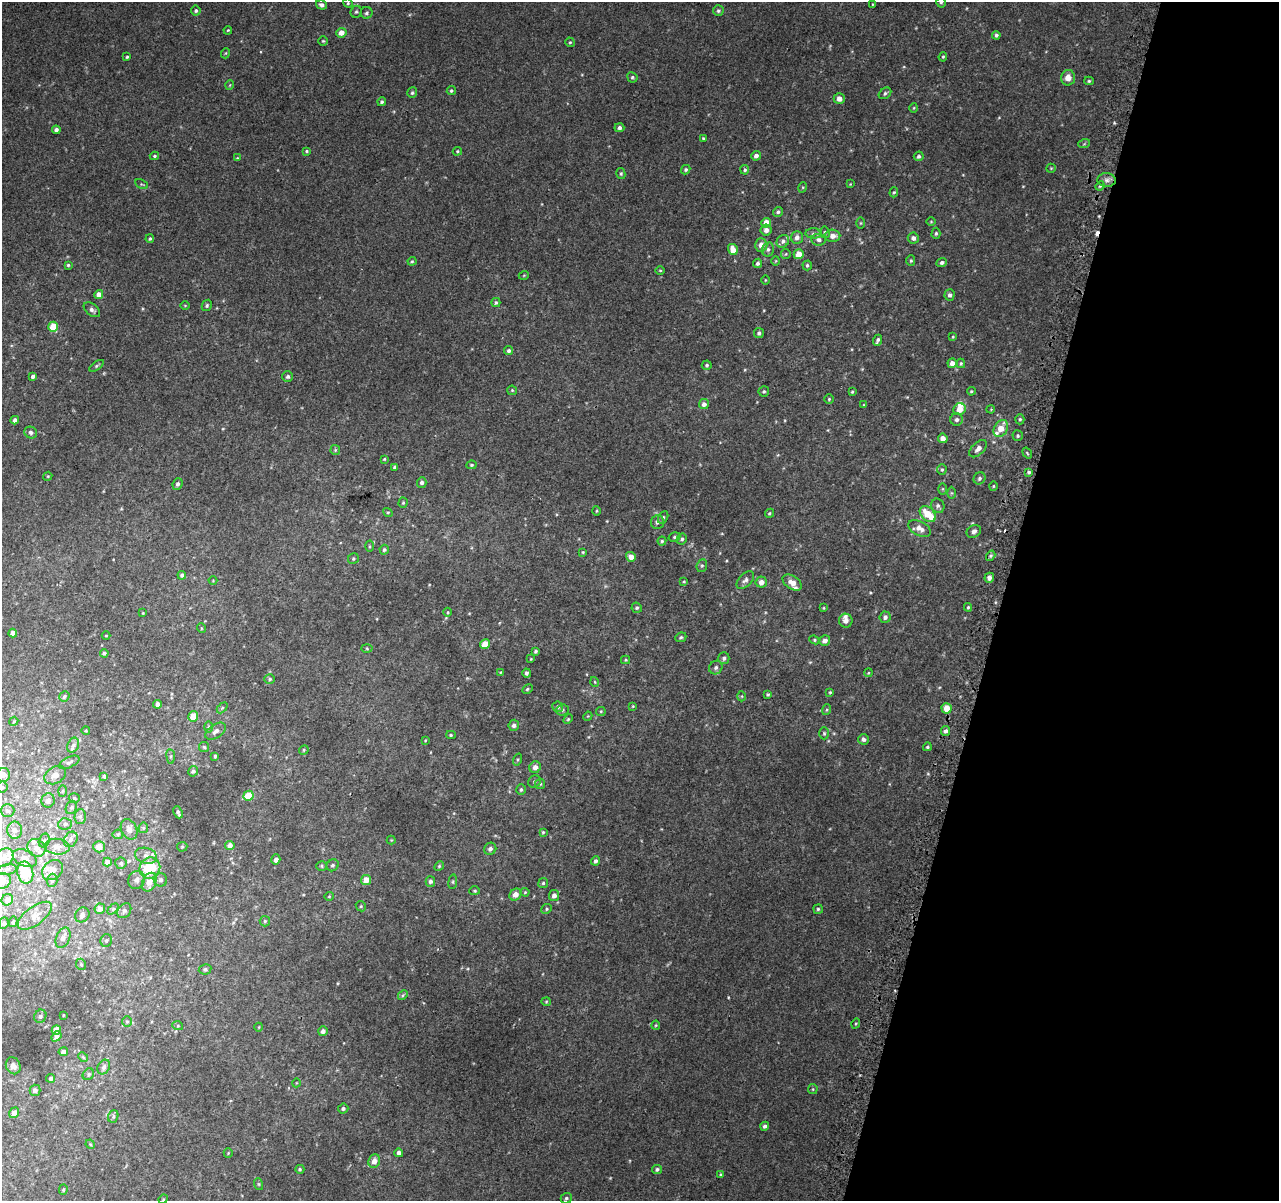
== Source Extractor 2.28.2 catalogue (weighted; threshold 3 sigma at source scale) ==
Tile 8 of 4 x 4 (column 4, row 2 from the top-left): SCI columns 3875-5151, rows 2663-3861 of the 5193 x 5391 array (HDU 1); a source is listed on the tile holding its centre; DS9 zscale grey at full resolution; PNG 1281 x 1203 px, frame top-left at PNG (2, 2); each listed source drawn as its Kron ellipse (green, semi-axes under 4 px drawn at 4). Shown black and unused: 22% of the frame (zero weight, under 2 of 3 exposures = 3% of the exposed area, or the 3 px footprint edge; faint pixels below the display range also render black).
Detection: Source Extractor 2.28.2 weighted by HDU 2 'WHT'; one run over the whole footprint, this tile lists its part. Background 0.00843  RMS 0.0068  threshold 0.0307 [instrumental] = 3 sigma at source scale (4.5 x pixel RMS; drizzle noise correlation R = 1.50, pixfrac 1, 0.0396/0.0396 arcsec/px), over >= 5 px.
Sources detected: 339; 2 too faint to see at this stretch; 2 cosmic-ray / hot-pixel residue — neither listed nor drawn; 13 inside a brighter listed object's ellipse — not listed separately; the other 322 listed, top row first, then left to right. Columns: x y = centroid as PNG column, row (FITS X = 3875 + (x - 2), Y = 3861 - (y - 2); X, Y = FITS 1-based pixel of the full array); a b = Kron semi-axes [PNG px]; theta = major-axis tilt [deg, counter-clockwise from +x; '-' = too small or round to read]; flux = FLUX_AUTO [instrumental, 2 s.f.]
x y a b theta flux
941 2 5 4 - 1
348 3 5 4 - 0.82
872 4 4 3 - 0.51
322 5 5 4 - 1.9
196 11 5 4 - 1.2
718 11 5 5 - 1.3
356 12 6 5 - 1.1
366 13 6 6 - 1.4
228 30 4 3 - 0.59
341 33 5 5 - 5.1
996 35 4 4 - 1.5
323 41 4 4 - 0.75
570 42 5 4 - 0.84
226 53 5 3 - 0.55
127 57 4 3 - 0.81
943 57 5 4 - 0.76
632 77 5 5 - 1
1068 78 8 7 - 4.6
1089 81 5 4 - 0.83
230 85 5 3 - 0.46
451 91 5 4 - 1
412 93 5 5 - 1.1
885 93 7 5 40 1.3
839 99 5 5 - 3.8
382 102 4 4 - 1.3
914 108 4 4 - 0.64
619 128 5 4 - 1.7
56 130 4 4 - 2.2
703 138 3 3 - 0.67
1084 144 6 3 19 0.8
307 151 3 3 - 0.74
457 151 5 4 - 0.77
154 156 5 4 - 0.89
756 156 5 4 - 2.5
919 156 5 4 - 1.3
237 158 4 3 - 0.57
1051 168 5 4 - 0.76
686 170 5 4 - 1.3
745 170 5 4 - 1
621 174 5 4 - 0.89
1107 180 9 7 -1 2.9
141 184 7 4 -26 0.76
850 184 3 3 - 0.46
1100 186 4 4 - 0.82
803 187 5 3 - 0.58
894 192 5 4 - 0.85
778 212 5 4 - 1.3
931 222 5 3 - 0.53
766 223 5 5 - 8.4
861 223 5 3 - 0.62
766 230 5 5 - 3
825 232 6 5 - 1.2
813 233 8 5 -3 1.5
936 233 5 4 - 1.1
833 236 7 6 - 4
797 237 6 6 - 3.1
913 238 5 5 - 2.6
150 239 4 4 - 0.9
818 240 7 6 - 1.9
783 241 7 6 - 1.9
761 245 6 6 - 4.1
733 249 5 5 - 6.6
768 249 7 5 75 1.7
786 254 5 4 - 0.71
799 254 5 5 - 8.8
412 261 4 4 - 0.78
776 261 5 3 - 0.53
911 261 5 4 - 0.89
758 263 5 4 - 1.5
942 263 5 4 - 1.6
68 265 4 4 - 0.82
807 265 5 4 - 1.2
660 270 5 3 - 0.62
524 275 5 3 - 0.54
765 280 4 3 - 0.43
99 294 5 4 - 4.1
950 295 5 5 - 1.9
496 303 4 4 - 1.2
185 305 4 3 - 0.48
207 305 6 4 61 1.1
92 310 9 5 -39 2.3
53 327 5 5 - 12
759 333 5 5 - 1.4
953 337 4 3 - 0.6
878 340 5 3 - 1.5
509 351 4 4 - 1.5
952 363 5 4 - 3.6
961 363 5 3 - 0.79
707 365 5 5 - 1.2
97 366 8 4 37 1
33 376 4 3 - 1.7
288 377 5 5 - 1.7
512 390 5 4 - 0.71
764 391 5 5 - 1.1
971 391 4 3 - 0.72
852 392 4 3 - 0.69
829 399 4 4 - 0.78
704 404 5 5 - 2.8
863 405 4 2 - 0.44
960 409 6 5 - 6.6
991 409 4 3 - 0.54
1020 419 5 4 - 0.95
15 420 4 4 - 2.1
957 420 6 6 - 2.1
1001 428 9 6 59 8.7
31 432 6 5 - 1.6
1018 436 5 5 - 1.1
943 438 5 5 - 3.8
978 449 11 6 43 3.6
335 450 5 5 - 0.87
1027 453 6 3 -54 0.7
384 459 4 3 - 0.63
471 465 5 4 - 0.91
395 467 4 3 - 1.2
942 470 5 4 - 1
1029 472 3 3 - 1.1
48 476 4 3 - 0.6
979 478 6 5 - 1.6
422 482 5 4 - 1.7
178 484 6 5 - 1.6
993 486 4 4 - 0.7
943 489 6 4 -90 0.79
951 493 6 4 -90 0.78
403 503 5 4 - 0.77
938 506 7 6 - 1.7
596 511 5 3 - 0.65
388 512 5 4 - 0.83
769 513 5 4 - 0.8
928 514 9 6 -46 13
663 517 7 4 63 1.2
657 522 7 6 - 2.1
920 528 12 7 -28 4.8
974 531 7 6 - 2.3
674 537 6 4 18 1.1
682 539 5 5 - 1.2
662 541 4 4 - 1
369 546 5 3 - 0.78
384 550 5 4 - 1.2
583 552 4 3 - 0.71
991 556 5 4 - 0.98
631 557 5 4 - 4
353 559 6 5 - 1.1
702 566 6 5 - 1.1
182 575 4 4 - 1.4
989 578 5 4 - 2.8
213 580 4 3 - 0.49
745 580 10 6 44 2.3
684 581 4 4 - 0.72
761 582 5 5 - 4.2
792 583 11 6 -34 5.1
968 607 4 3 - 0.81
637 608 5 5 - 1.3
824 608 4 3 - 0.47
448 612 4 3 - 0.61
143 613 3 3 - 0.46
885 617 5 5 - 2.1
846 621 7 6 - 2.9
201 628 5 3 - 0.52
13 633 4 4 - 2.7
106 636 4 3 - 0.46
681 637 6 4 24 1.1
814 640 5 4 - 0.81
825 641 5 5 - 2.9
485 644 5 4 - 9.8
367 649 5 3 - 0.66
536 651 3 3 - 1
104 653 4 4 - 1.4
724 658 6 5 - 1.6
531 659 3 3 - 0.47
626 660 4 4 - 0.66
716 668 7 6 - 1.9
501 672 4 3 - 0.41
527 673 4 3 - 1.4
868 673 4 3 - 0.58
270 679 5 4 - 1.1
595 682 5 3 - 0.61
527 689 5 4 - 0.96
830 692 4 4 - 0.71
768 694 4 3 - 0.71
742 696 5 3 - 0.6
64 697 5 4 - 1.3
158 704 4 4 - 2.2
633 706 4 3 - 0.5
558 707 5 5 - 1.4
222 708 6 4 45 0.79
947 708 5 5 - 7.3
563 710 6 5 - 1.1
826 710 5 3 - 0.7
601 711 5 4 - 0.73
193 716 5 5 - 9.7
588 716 4 3 - 0.53
568 719 5 3 - 0.7
14 721 5 3 - 0.64
514 725 5 5 - 2.5
209 727 6 4 90 0.99
86 731 4 3 - 0.51
216 731 11 6 37 3.1
946 731 5 4 - 1.8
824 733 6 5 - 1
451 735 5 4 - 0.78
863 739 5 5 - 1.7
425 740 4 3 - 0.51
73 745 8 5 68 1.8
204 747 5 5 - 0.95
927 747 4 3 - 0.94
304 750 5 4 - 0.83
171 756 7 4 -83 0.93
215 756 3 3 - 0.85
518 759 6 3 71 0.81
69 762 11 5 26 1.5
535 767 6 5 - 4.2
193 771 5 5 - 1.9
3 775 7 6 - 4.7
55 775 11 8 29 4.1
104 776 4 4 - 1.3
534 782 6 6 - 1.3
540 784 5 5 - 0.84
2 787 5 5 - 1
521 790 5 5 - 1.1
63 791 6 4 88 0.8
249 796 5 5 - 15
74 798 5 5 - 1.2
48 800 7 6 - 3.3
71 807 7 5 68 1.2
7 811 7 6 - 1.8
178 812 6 3 -65 1.4
80 817 7 5 88 1.5
65 824 7 5 3 1.5
143 828 5 5 - 0.94
129 829 10 8 -64 3.4
15 830 8 7 - 3.2
543 832 3 3 - 0.75
118 834 5 5 - 0.86
71 839 8 6 58 2.6
391 840 4 4 - 0.62
44 841 7 5 73 1.5
230 845 5 4 - 4
57 847 12 8 -5 3.8
99 847 6 5 - 4.4
182 847 5 5 - 0.76
36 848 10 8 -46 4
490 849 6 6 - 2.1
146 856 11 7 -17 3.1
4 857 10 8 43 4.9
25 858 13 8 -24 4.5
276 859 5 4 - 2.7
596 861 4 4 - 1.6
107 862 4 4 - 3.4
121 863 6 5 - 1.1
333 865 6 5 - 1.4
322 866 5 4 - 0.87
439 866 5 4 - 0.78
150 868 11 10 - 26
7 870 10 5 11 1.7
52 870 11 9 41 4.8
25 872 11 8 -78 24
52 880 6 5 - 1.7
136 880 9 8 - 2.4
160 880 7 6 - 1.8
366 880 5 4 - 8
2 881 8 7 - 7.8
430 881 5 5 - 1.7
149 882 10 6 65 7.3
453 882 7 4 82 0.84
543 883 5 4 - 0.94
475 891 5 4 - 0.88
525 892 4 4 - 0.67
515 895 6 5 - 5.5
554 895 5 5 - 3
329 896 4 4 - 0.67
7 900 6 5 - 4.7
361 906 5 4 - 0.82
100 909 5 5 - 4
113 909 6 4 45 0.84
547 909 5 4 - 0.95
818 909 5 5 - 1
124 911 8 6 54 1.8
82 915 8 7 - 2.1
35 916 20 9 36 6.5
265 921 5 5 - 0.97
13 922 5 3 - 0.94
4 923 6 5 - 1.1
63 938 11 6 67 3.7
106 940 6 5 - 1.3
81 964 6 4 -68 1
205 969 6 5 - 1.2
403 995 5 4 - 0.82
546 1002 4 4 - 0.69
63 1015 3 2 - 0.48
40 1016 7 6 - 1.8
127 1022 5 5 - 1
856 1023 5 3 - 0.63
656 1025 4 4 - 0.68
178 1026 5 3 - 0.69
259 1027 4 3 - 0.44
56 1030 5 4 - 9.9
323 1031 5 4 - 2.5
56 1036 5 4 - 2.8
63 1052 5 4 - 2.3
83 1057 5 4 - 0.73
13 1066 9 7 -66 3.2
104 1067 8 6 60 2.2
88 1074 6 5 - 1.1
51 1078 4 4 - 1.6
296 1083 4 3 - 0.49
813 1089 5 4 - 0.73
35 1090 5 5 - 2.3
343 1109 5 5 - 1.4
14 1113 5 4 - 3.8
113 1116 6 5 - 1.2
765 1126 4 4 - 1.7
90 1144 5 4 - 0.64
228 1153 4 4 - 0.64
399 1153 4 4 - 2.5
374 1161 7 6 - 4.4
300 1169 4 4 - 0.95
657 1169 5 4 - 1.5
721 1175 3 3 - 1
258 1184 6 4 -70 0.82
63 1190 5 4 - 0.81
566 1198 5 5 - 1.2
163 1199 5 4 - 0.68
Isophote crosses this tile's border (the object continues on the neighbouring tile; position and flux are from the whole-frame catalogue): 4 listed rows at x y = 941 2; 3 775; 2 787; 2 881